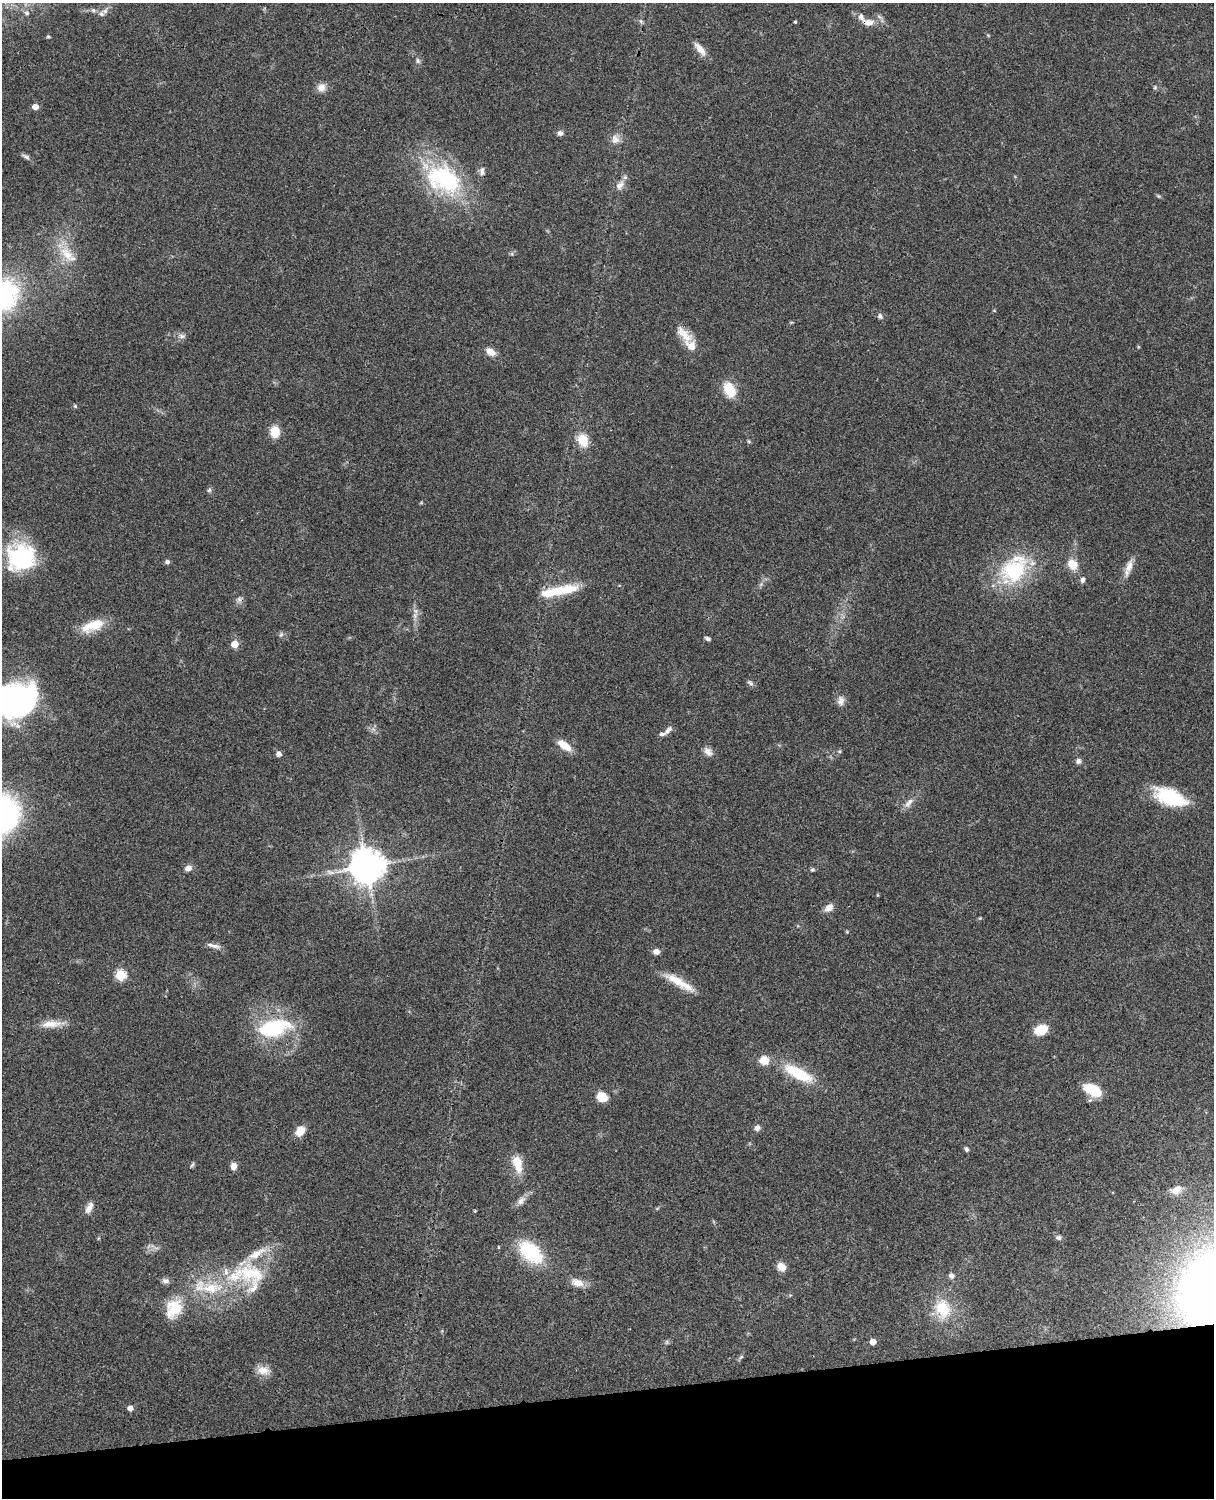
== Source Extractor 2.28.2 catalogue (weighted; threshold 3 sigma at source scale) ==
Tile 10 of 4 x 3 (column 2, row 3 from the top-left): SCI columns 1333-2544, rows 277-1772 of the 5088 x 4928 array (HDU 1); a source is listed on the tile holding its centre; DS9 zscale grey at full resolution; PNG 1216 x 1500 px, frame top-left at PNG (2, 3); no overlay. Shown black and unused: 7% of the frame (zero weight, under 3 of 4 exposures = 6% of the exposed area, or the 3 px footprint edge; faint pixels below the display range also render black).
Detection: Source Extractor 2.28.2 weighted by HDU 2 'WHT'; one run over the whole footprint, this tile lists its part. Background 0.0768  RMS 0.0058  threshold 0.0259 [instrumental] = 3 sigma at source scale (4.5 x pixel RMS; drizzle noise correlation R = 1.50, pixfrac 1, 0.05/0.05 arcsec/px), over >= 5 px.
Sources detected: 121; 3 too faint to see at this stretch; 2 inside a brighter object's white glare — not listed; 12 inside a brighter listed object's ellipse — not listed separately; the other 104 listed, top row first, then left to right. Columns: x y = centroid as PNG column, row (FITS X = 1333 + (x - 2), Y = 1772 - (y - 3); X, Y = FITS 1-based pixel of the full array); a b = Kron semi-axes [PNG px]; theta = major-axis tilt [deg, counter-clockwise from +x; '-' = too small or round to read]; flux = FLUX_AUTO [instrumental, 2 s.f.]
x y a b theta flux
93 10 8 6 -44 1.6
105 11 12 8 50 2.9
27 13 8 6 -43 1.8
641 21 7 5 -45 1.1
795 22 4 4 - 0.68
869 22 15 9 -1 5.6
48 37 5 4 - 0.75
700 49 20 7 -50 5.2
418 61 7 6 - 1.6
1155 87 6 5 - 0.94
321 88 12 11 - 4.3
35 107 5 4 - 5.9
560 133 7 7 - 1.9
615 139 14 12 66 4.9
26 157 10 6 -29 2
444 179 52 36 -32 73
620 185 16 9 55 4.3
1158 196 6 4 -21 0.83
66 253 43 16 -55 18
5 295 42 32 73 73
994 310 5 3 - 0.46
880 316 8 6 -47 1.6
182 336 11 8 -16 2.4
686 337 19 15 -47 7.9
1138 347 5 3 - 0.54
490 352 13 9 -33 4.8
729 390 16 11 -64 15
75 406 5 5 - 0.96
275 432 11 9 -89 10
583 440 15 11 -63 12
749 441 6 5 - 0.85
209 490 7 5 73 1.2
21 557 35 33 38 55
167 562 5 5 - 1.7
1072 564 14 11 -55 8.3
1129 566 24 8 73 5.8
1014 571 42 31 36 49
1083 580 7 6 - 2
761 584 7 5 45 1.2
563 590 41 11 9 20
239 599 11 7 17 2.1
415 615 11 6 76 2.9
93 626 28 12 21 15
281 634 8 5 62 1.3
707 639 7 4 -18 1.3
234 644 5 5 - 13
750 683 10 6 -39 1.6
16 701 37 30 19 150
841 701 14 9 86 3.5
668 730 14 6 46 2.6
564 745 16 8 -36 9.3
839 751 6 4 20 0.85
708 752 13 8 -47 3.7
278 754 5 4 - 3.7
1078 761 8 7 - 2.1
1170 797 35 16 -22 35
909 803 17 8 49 4.2
367 866 11 11 - 1100
188 868 8 7 - 3.2
812 870 7 6 - 0.97
878 895 5 3 - 0.54
829 908 12 8 39 4.1
980 918 5 4 - 0.63
847 932 4 4 - 0.59
215 946 16 6 -16 3.2
656 951 7 6 - 3.1
120 975 6 5 - 43
679 982 42 9 -30 14
52 1024 33 9 4 8.7
274 1028 42 24 15 45
1041 1030 11 8 19 14
764 1060 9 8 - 9.2
798 1073 39 13 -28 26
1093 1090 22 11 -27 17
602 1097 10 9 - 11
757 1128 7 6 - 2.9
300 1131 10 8 52 8
966 1149 6 5 - 1.4
517 1163 21 11 -75 12
192 1165 9 3 58 0.93
234 1166 7 6 - 3.8
1176 1190 16 10 26 5.7
521 1201 16 8 53 3.7
89 1208 16 8 65 4.1
657 1208 6 4 19 0.68
475 1211 4 3 - 0.64
1058 1237 8 6 3 1.6
98 1238 5 4 - 0.62
152 1246 7 4 -19 1.4
498 1247 4 3 - 0.52
530 1252 25 16 -42 40
781 1267 10 8 -43 5
251 1273 45 30 -26 39
951 1276 6 6 - 2.5
577 1283 19 11 -18 5.9
208 1287 52 19 -5 37
1213 1288 54 45 57 720
174 1308 30 22 64 20
942 1309 27 21 -73 21
667 1342 7 4 89 0.86
873 1342 5 5 - 7.1
741 1357 9 4 36 1.1
263 1370 18 11 -14 6.4
130 1408 5 4 - 3.9
Overlapping masked pixels (flux is a lower limit): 3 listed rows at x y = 869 22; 239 599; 1213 1288
Isophote crosses this tile's border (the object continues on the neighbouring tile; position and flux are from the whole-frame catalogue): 3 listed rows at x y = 5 295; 16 701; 1213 1288